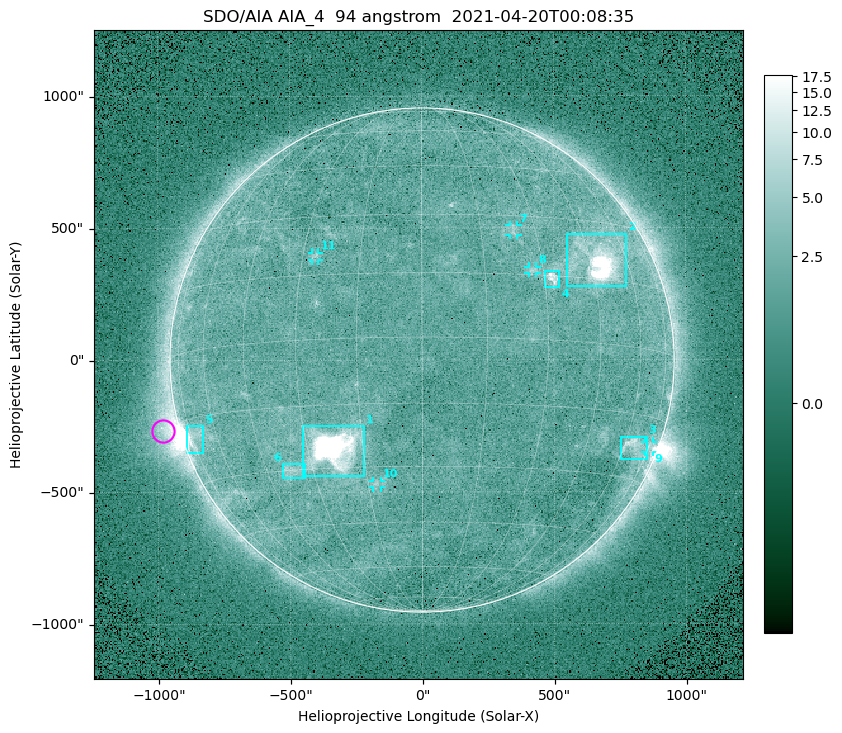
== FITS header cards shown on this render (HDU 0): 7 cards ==
TELESCOP= 'SDO/AIA '
INSTRUME= 'AIA_4   '
WAVELNTH=                   94
WAVEUNIT= 'angstrom'
DATE-OBS= '2021-04-20T00:08:35.12'
CTYPE1  = 'HPLN-TAN'
CTYPE2  = 'HPLT-TAN'

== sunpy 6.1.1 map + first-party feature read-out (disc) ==
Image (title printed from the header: SDO/AIA AIA_4  94 angstrom  2021-04-20T00:08:35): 512 x 512 px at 4.8 arcsec/px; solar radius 955 arcsec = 199 px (full disc in frame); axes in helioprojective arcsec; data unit not stated in the header (colour bar unlabelled)
Orientation: roll -0.138 deg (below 1 deg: not rotated)
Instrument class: DISC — disc imager (sunpy class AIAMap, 94 A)
Bright regions (active regions / flare kernels): reference = the median radial profile (limb darkening/brightening removed); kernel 5 px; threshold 5 sigma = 2.5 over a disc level ~1.75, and >= 1.15x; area >= 9 px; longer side >= 5 px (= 24 arcsec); searched inside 0.97 R_sun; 11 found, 11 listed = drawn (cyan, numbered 1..; 5 of them under ~33 arcsec drawn as corner ticks so the feature stays visible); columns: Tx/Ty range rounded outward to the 10 arcsec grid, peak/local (2 s.f.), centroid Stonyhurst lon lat
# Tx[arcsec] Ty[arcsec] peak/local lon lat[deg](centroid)
1 -450..-220 -440..-250 1032 -23 -25
2 550..780 280..480 48 +48 +20
3 750..850 -380..-290 4.3 +65 -22
4 460..520 270..340 6.4 +32 +14
5 -900..-830 -350..-250 6.8 -72 -19
6 -530..-440 -450..-390 3.1 -37 -30
7 330..370 470..510 2.8 +24 +26
8 400..440 330..360 3.1 +27 +16
9 840..880 -350..-310 2.9 +75 -22
10 -190..-160 -480..-450 2.9 -13 -34
11 -420..-390 380..410 3 -27 +20
Off-limb structures (1.02-1.3 R_sun): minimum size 50 px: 5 found; the strongest spans PA ~90..115 deg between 1.02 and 1.22 R_sun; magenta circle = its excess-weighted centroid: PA ~105 deg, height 1.06 R_sun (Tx ~-980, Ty ~-270 arcsec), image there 5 x the reference